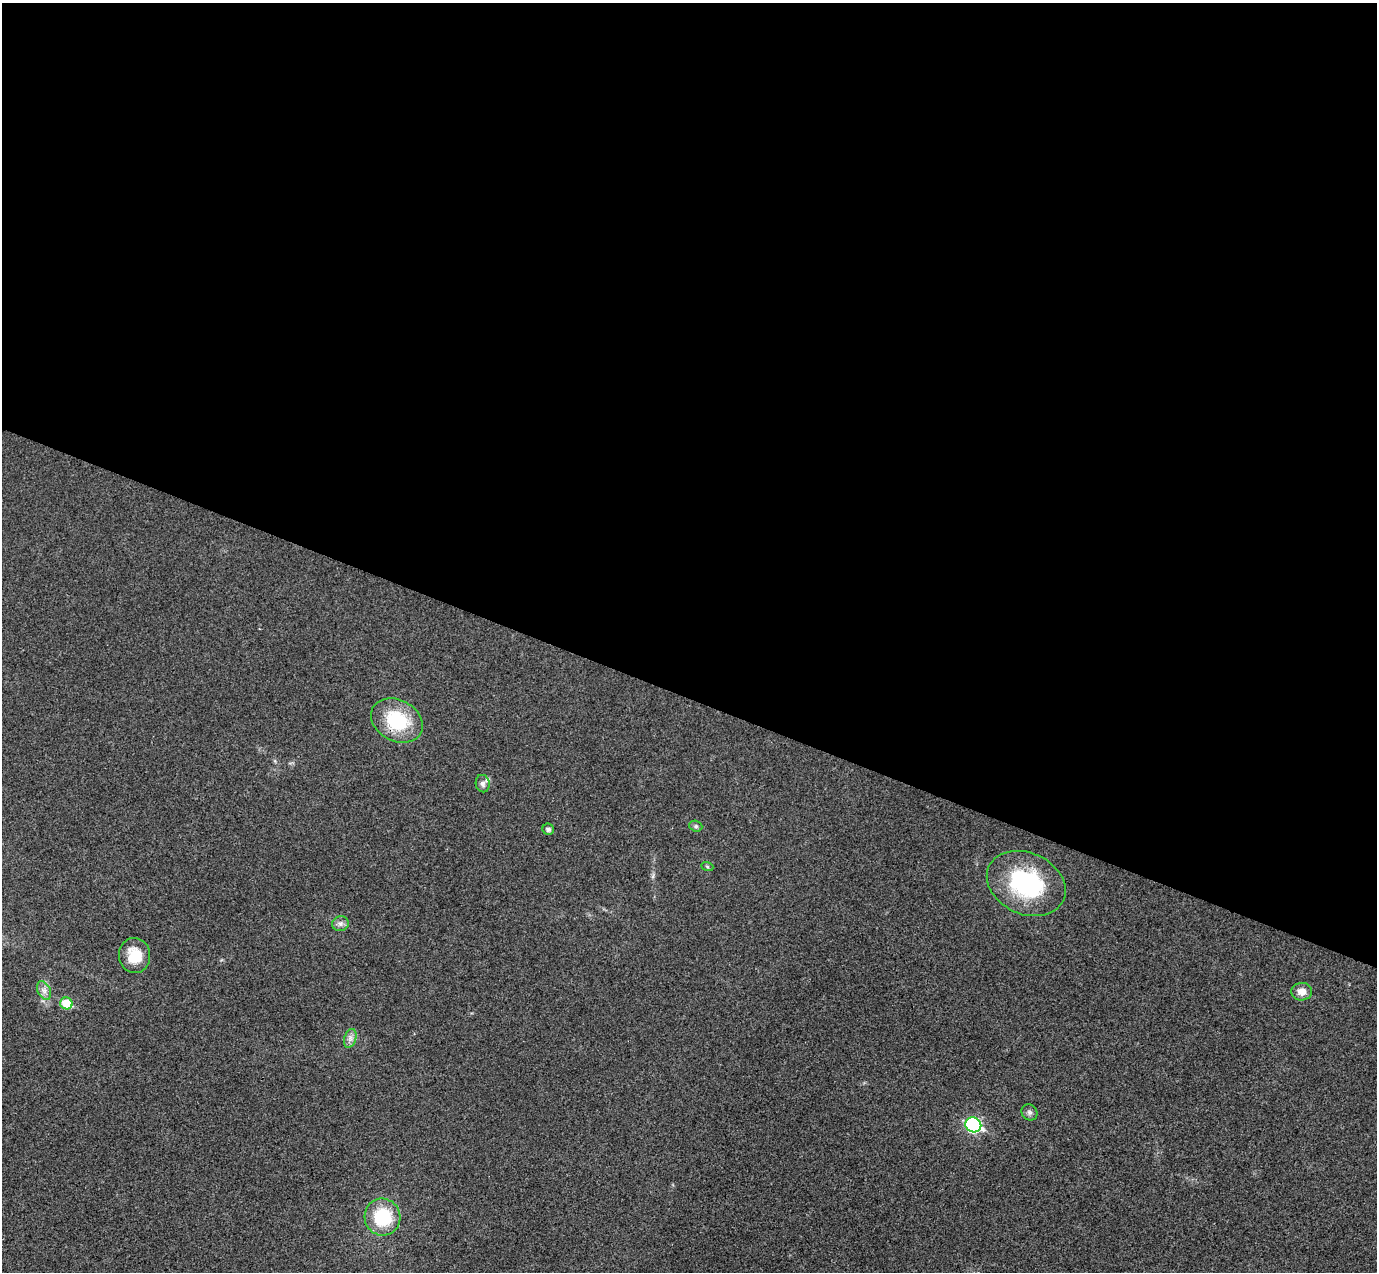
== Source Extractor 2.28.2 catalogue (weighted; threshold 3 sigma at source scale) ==
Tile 3 of 4 x 4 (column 3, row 1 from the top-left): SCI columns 2781-4155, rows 4137-5406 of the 5557 x 5599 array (HDU 1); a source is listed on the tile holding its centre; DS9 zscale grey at full resolution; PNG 1379 x 1274 px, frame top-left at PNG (2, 3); each listed source drawn as its Kron ellipse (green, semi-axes under 4 px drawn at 4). Shown black and unused: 55% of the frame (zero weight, under 3 of 4 exposures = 6% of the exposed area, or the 3 px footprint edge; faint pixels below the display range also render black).
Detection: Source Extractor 2.28.2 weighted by HDU 2 'WHT'; one run over the whole footprint, this tile lists its part. Background 0.0192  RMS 0.0061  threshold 0.0275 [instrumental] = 3 sigma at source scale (4.5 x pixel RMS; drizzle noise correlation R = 1.50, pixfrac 1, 0.05/0.05 arcsec/px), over >= 5 px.
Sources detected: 16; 1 inside a brighter listed object's ellipse — not listed separately; the other 15 listed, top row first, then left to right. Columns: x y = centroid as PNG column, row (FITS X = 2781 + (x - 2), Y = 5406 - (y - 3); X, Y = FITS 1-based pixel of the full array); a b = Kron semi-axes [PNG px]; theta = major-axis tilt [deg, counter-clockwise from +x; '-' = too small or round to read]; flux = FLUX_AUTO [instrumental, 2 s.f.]
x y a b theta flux
397 721 27 20 -28 34
483 784 9 7 -79 2
696 826 7 5 -21 1.1
548 829 6 5 - 2
707 866 6 4 -20 0.8
1026 883 41 30 -24 65
341 924 8 7 - 2.3
135 955 17 15 -83 14
44 991 10 6 -63 2.8
1302 992 10 9 - 5.1
66 1003 6 6 - 18
350 1038 10 6 71 2.5
1029 1112 8 7 - 1.8
973 1125 8 7 - 98
382 1217 18 18 - 31
Overlapping masked pixels (flux is a lower limit): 1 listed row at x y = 397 721